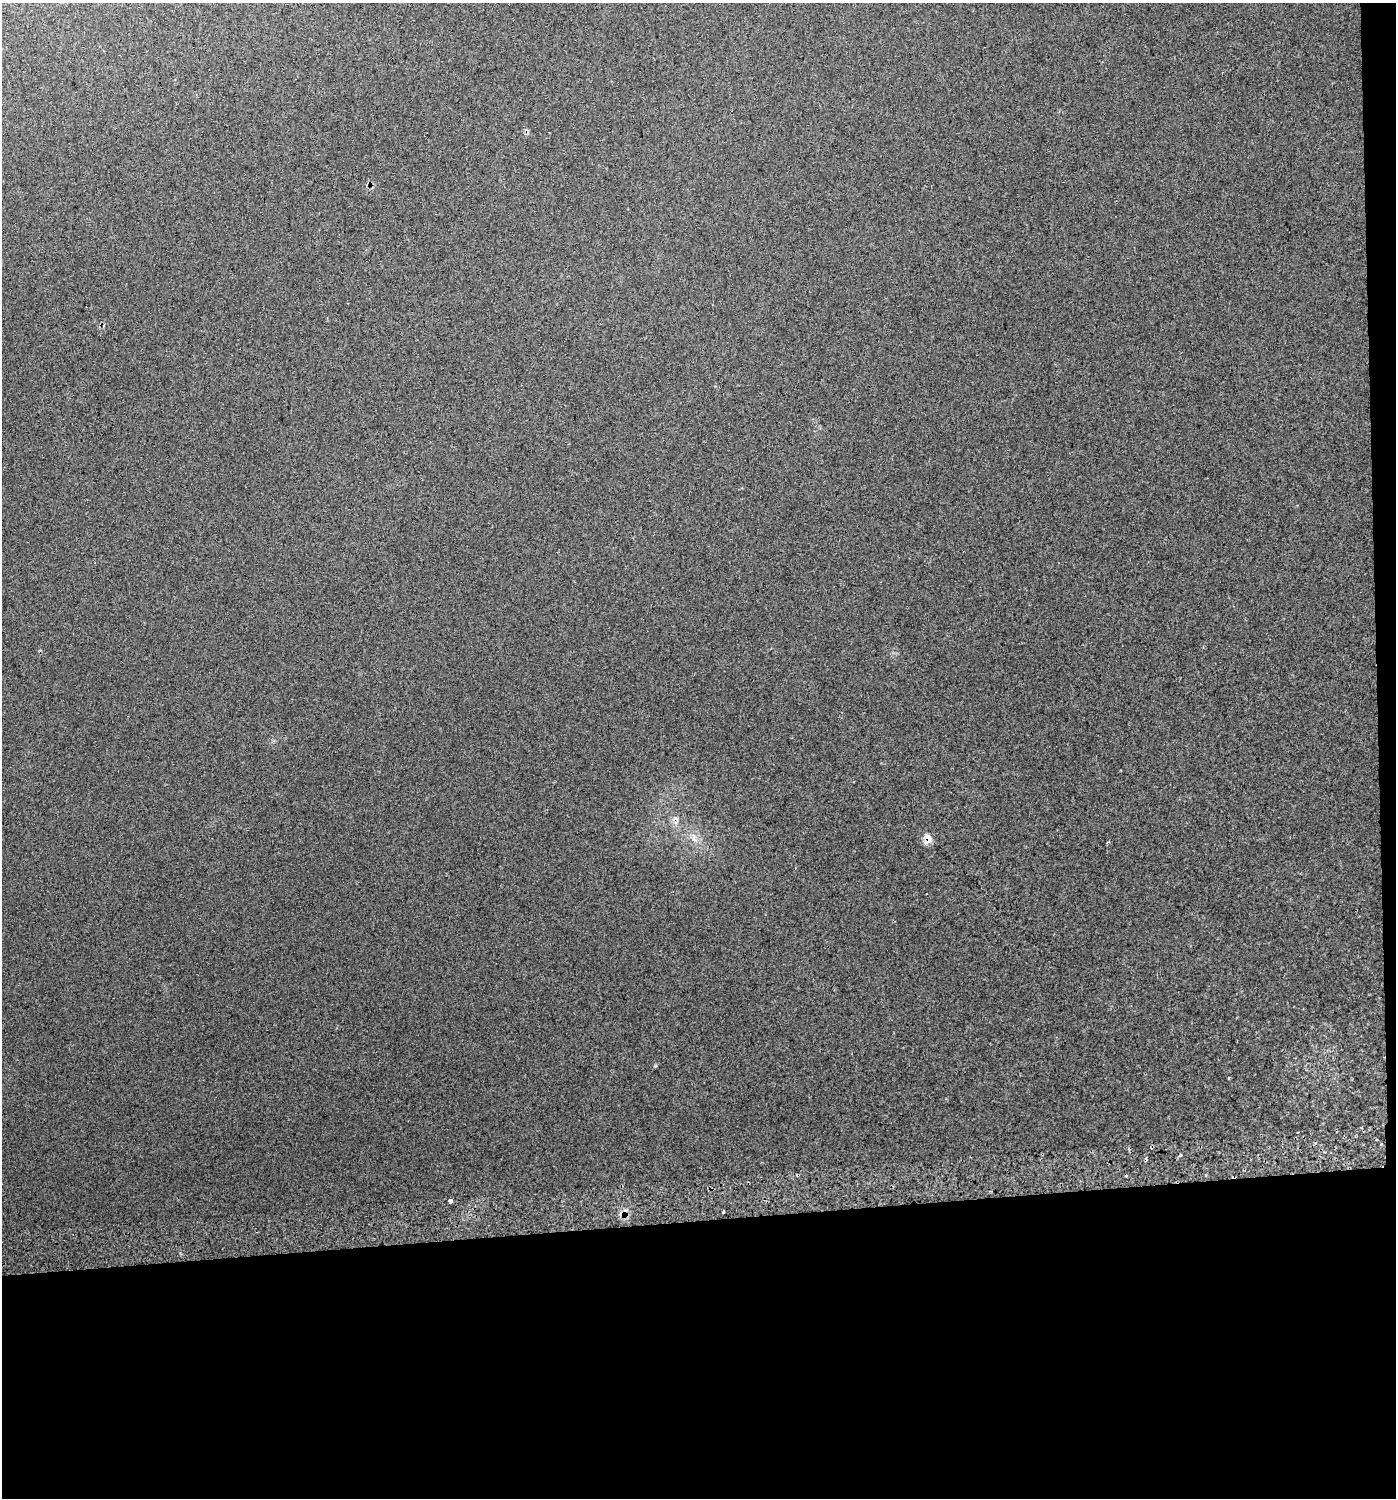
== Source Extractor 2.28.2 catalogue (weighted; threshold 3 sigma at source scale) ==
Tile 9 of 3 x 3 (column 3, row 3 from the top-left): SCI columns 2834-4227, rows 41-1536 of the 4231 x 4570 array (HDU 1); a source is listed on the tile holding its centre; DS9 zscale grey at full resolution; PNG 1398 x 1500 px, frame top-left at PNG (2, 3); no overlay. Shown black and unused: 20% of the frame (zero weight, under 2 of 3 exposures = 5% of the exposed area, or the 3 px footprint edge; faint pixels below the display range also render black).
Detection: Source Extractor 2.28.2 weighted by HDU 2 'WHT'; one run over the whole footprint, this tile lists its part. Background 0.034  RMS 0.012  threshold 0.0541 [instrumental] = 3 sigma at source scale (4.5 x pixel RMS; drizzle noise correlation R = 1.50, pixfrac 1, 0.0396/0.0396 arcsec/px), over >= 5 px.
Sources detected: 12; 3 cosmic-ray / hot-pixel residue — not listed; the other 9 listed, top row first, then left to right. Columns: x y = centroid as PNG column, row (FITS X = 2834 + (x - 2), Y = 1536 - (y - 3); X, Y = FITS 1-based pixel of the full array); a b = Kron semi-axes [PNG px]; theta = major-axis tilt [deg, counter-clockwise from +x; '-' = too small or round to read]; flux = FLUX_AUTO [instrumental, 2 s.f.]
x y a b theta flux
694 838 15 5 -78 6.9
928 839 12 9 -68 9.9
926 893 3 3 - 2.4
1228 1078 4 2 - 0.98
1381 1144 4 2 - 0.96
1180 1156 4 3 - 2.7
1205 1175 4 2 - 1.1
450 1201 3 3 - 36
723 1212 3 2 - 1.6
Overlapping masked pixels (flux is a lower limit): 1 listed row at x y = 928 839